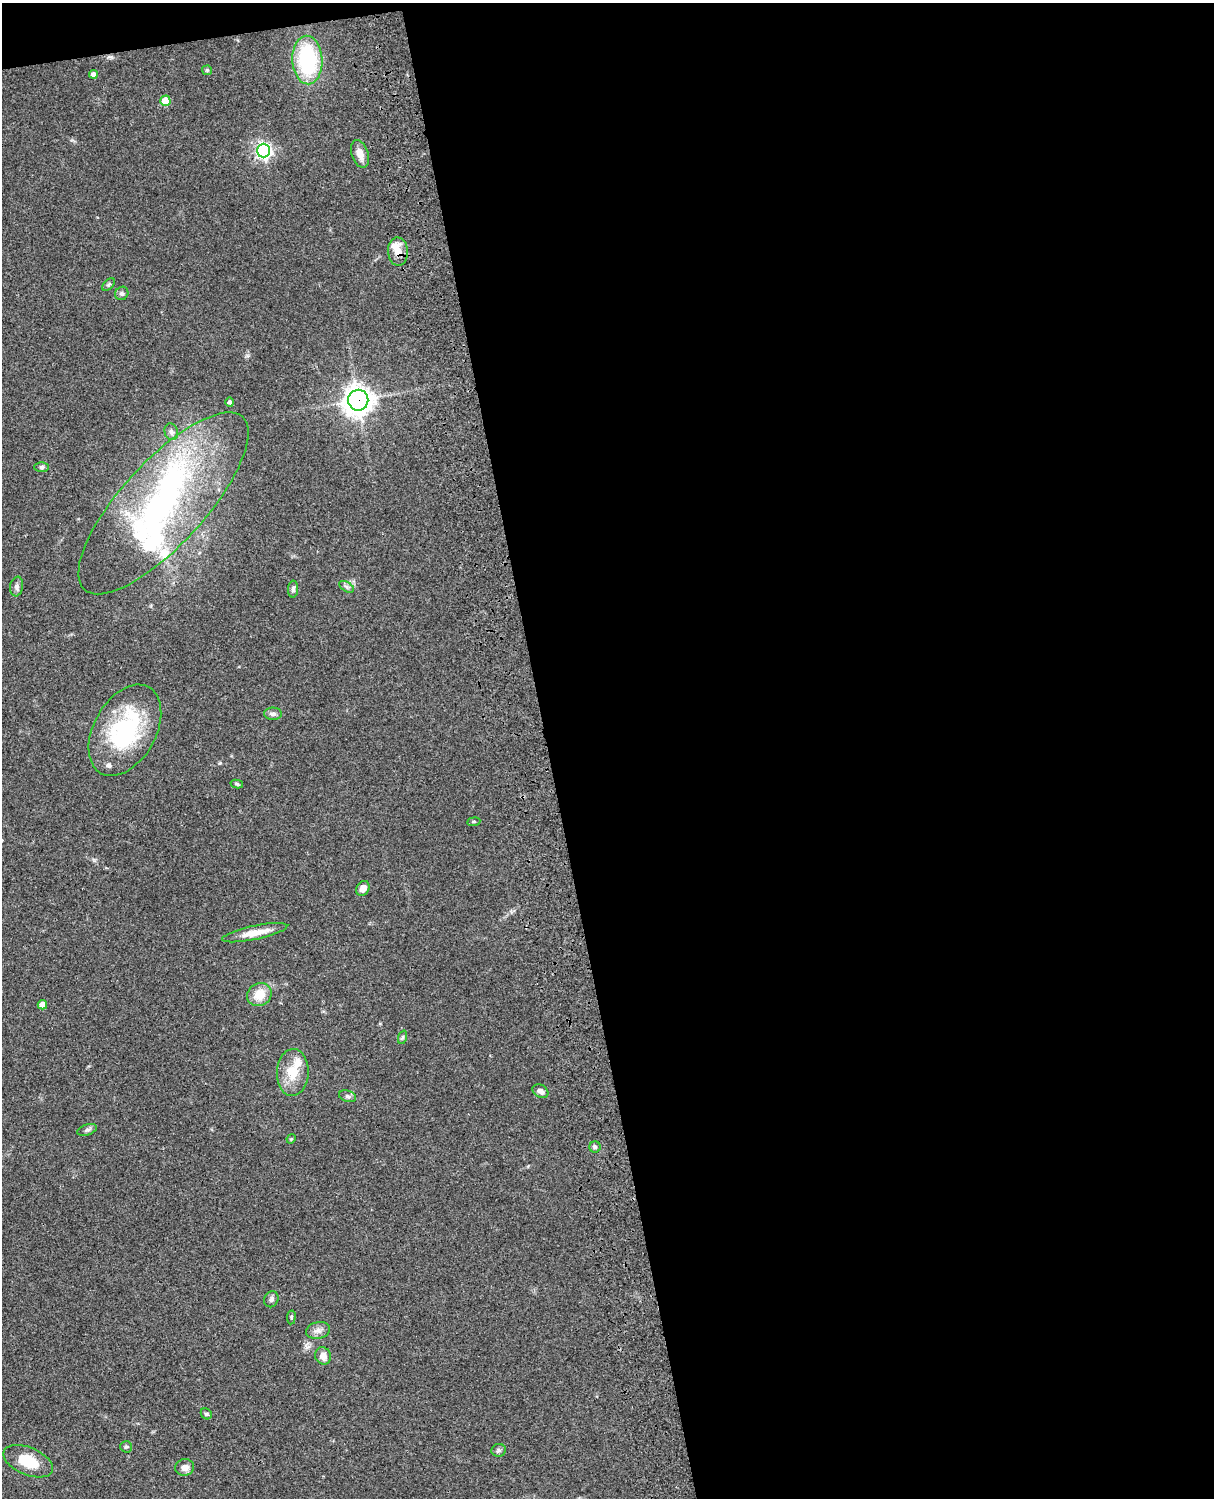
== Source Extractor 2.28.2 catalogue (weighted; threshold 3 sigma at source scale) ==
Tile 4 of 4 x 3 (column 4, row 1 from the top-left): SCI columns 3759-4970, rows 3268-4763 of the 5089 x 4926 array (HDU 1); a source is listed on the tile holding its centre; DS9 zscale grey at full resolution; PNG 1216 x 1500 px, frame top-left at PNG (2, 3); each listed source drawn as its Kron ellipse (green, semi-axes under 4 px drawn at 4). Shown black and unused: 56% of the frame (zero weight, under 3 of 4 exposures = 6% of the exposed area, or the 3 px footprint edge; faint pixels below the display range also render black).
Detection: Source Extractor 2.28.2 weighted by HDU 2 'WHT'; one run over the whole footprint, this tile lists its part. Background 0.0742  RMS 0.0058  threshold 0.0259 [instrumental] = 3 sigma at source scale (4.5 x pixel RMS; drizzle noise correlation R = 1.50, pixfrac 1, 0.05/0.05 arcsec/px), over >= 5 px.
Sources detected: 49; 1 inside a brighter object's white glare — neither listed nor drawn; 7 inside a brighter listed object's ellipse — not listed separately; the other 41 listed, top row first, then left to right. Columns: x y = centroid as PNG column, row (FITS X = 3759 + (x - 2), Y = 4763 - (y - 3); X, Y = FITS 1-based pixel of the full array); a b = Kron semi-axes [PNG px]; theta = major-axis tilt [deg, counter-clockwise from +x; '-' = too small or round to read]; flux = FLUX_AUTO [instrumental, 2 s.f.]
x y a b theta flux
307 60 24 15 -87 56
207 70 5 5 - 0.72
93 74 4 4 - 2.7
165 101 5 5 - 10
264 151 7 6 - 160
360 154 14 8 -71 5.5
398 251 14 10 -86 6.5
109 284 7 4 44 1
122 293 7 6 - 1.5
358 400 10 10 - 600
230 402 4 4 - 1.5
171 432 8 6 -72 1.8
42 467 7 5 1 1.2
163 503 117 41 47 140
17 587 10 6 80 1.9
347 587 8 5 -32 1.4
293 589 8 5 87 1.6
273 714 9 6 -4 2.1
125 730 49 31 61 60
237 784 6 4 -12 0.95
474 822 6 3 8 0.71
363 888 8 6 56 4
255 933 33 7 12 8.6
259 994 13 11 33 10
42 1005 4 4 - 3.7
403 1037 7 4 71 0.86
293 1072 23 16 88 14
540 1091 8 6 -29 2.9
347 1096 9 5 -17 1.5
87 1130 10 5 18 1.5
291 1139 5 4 - 0.58
595 1147 5 5 - 1.2
271 1299 8 7 - 1.7
291 1317 7 3 82 0.74
318 1330 12 8 13 3.1
323 1356 9 8 - 3.6
206 1414 6 5 - 0.92
126 1447 6 5 - 1
499 1450 7 6 - 1.3
28 1461 26 13 -22 16
185 1467 9 8 - 3.5
Overlapping masked pixels (flux is a lower limit): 2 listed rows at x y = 398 251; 358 400